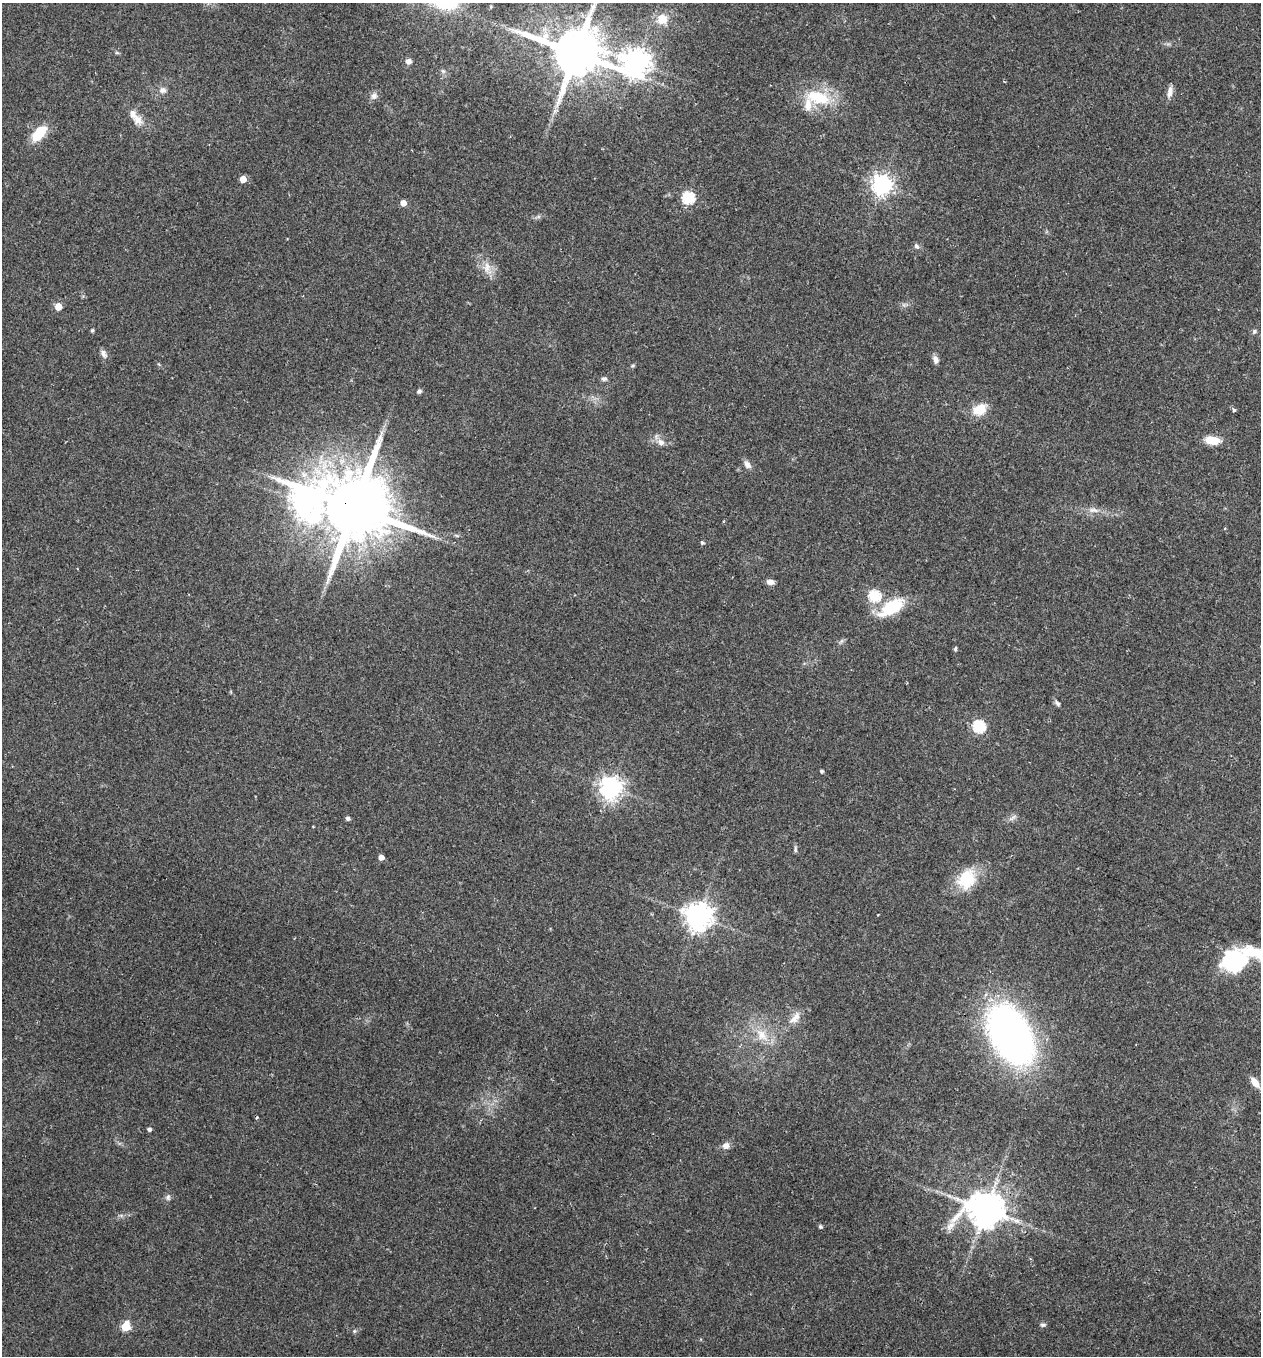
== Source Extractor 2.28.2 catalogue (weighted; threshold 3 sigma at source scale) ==
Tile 6 of 4 x 4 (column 2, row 2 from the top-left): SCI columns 1425-2683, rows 2751-4104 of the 5479 x 5487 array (HDU 1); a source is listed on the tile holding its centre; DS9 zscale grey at full resolution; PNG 1263 x 1358 px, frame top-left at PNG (2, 3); no overlay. Shown black and unused: <1% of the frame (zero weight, under 2 of 3 exposures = <1% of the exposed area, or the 3 px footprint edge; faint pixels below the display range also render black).
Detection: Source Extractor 2.28.2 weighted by HDU 2 'WHT'; one run over the whole footprint, this tile lists its part. Background 0.0386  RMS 0.0053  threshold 0.0238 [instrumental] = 3 sigma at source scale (4.5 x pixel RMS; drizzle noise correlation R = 1.50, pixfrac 1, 0.05/0.05 arcsec/px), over >= 5 px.
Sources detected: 69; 1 inside a brighter object's white glare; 1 cosmic-ray / hot-pixel residue — not listed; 3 inside a brighter listed object's ellipse — not listed separately; the other 64 listed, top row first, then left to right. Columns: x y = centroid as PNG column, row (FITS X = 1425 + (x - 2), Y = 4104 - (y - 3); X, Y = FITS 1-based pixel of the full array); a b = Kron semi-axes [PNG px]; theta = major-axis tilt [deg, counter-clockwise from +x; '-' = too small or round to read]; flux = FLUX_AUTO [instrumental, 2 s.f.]
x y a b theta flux
662 19 12 11 - 8.6
117 53 6 4 -18 0.68
576 53 15 13 -18 3400
408 61 8 8 - 2.4
636 62 10 9 - 650
443 71 6 6 - 1.2
163 90 10 8 16 2.5
1170 92 17 7 78 3
374 96 10 8 64 2.5
818 98 36 18 -14 24
555 111 10 5 35 1.5
137 119 15 12 -51 5.6
39 133 18 10 48 15
243 179 5 5 - 6.5
882 185 7 7 - 330
688 198 6 6 - 59
403 203 5 4 - 5
916 246 7 5 -60 1.4
487 268 20 10 -77 6.3
58 307 5 5 - 9.2
92 330 4 4 - 0.86
1255 331 7 5 52 1.1
103 354 13 7 -62 2.2
935 360 10 6 -71 2.7
633 366 7 4 20 0.75
604 379 8 6 2 1.3
419 391 6 5 - 1.2
980 409 18 13 28 9.5
1234 410 4 3 - 1.3
1212 440 16 9 -8 9.1
661 442 12 9 -42 3.4
747 464 12 7 -57 2.7
305 503 13 9 -62 500
355 507 22 17 -23 7300
1094 510 16 6 -5 3.6
702 542 5 5 - 1
770 582 9 6 -9 2.8
874 596 6 6 - 49
891 607 33 15 31 23
955 648 6 4 88 0.76
1057 703 9 5 -45 1.4
979 726 6 6 - 60
822 771 4 3 - 0.94
610 788 7 7 - 420
348 818 5 5 - 1.1
1012 818 14 4 38 1.7
795 849 9 4 86 1.1
381 857 4 4 - 4
967 879 26 21 57 19
698 916 8 8 - 690
1241 962 56 20 13 36
795 1018 21 10 49 5.6
762 1035 22 13 -49 11
1010 1035 50 30 -60 270
1255 1082 15 7 -51 4.9
149 1129 4 4 - 1.7
726 1146 9 8 - 3
168 1197 9 6 65 1.5
985 1209 11 10 - 1400
1016 1221 13 7 -22 3.5
820 1226 5 5 - 0.79
1043 1325 8 5 0 1.1
126 1326 6 5 - 21
354 1331 5 5 - 0.81
Overlapping masked pixels (flux is a lower limit): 1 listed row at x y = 355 507
Isophote crosses this tile's border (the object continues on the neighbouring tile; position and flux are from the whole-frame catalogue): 1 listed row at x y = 576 53